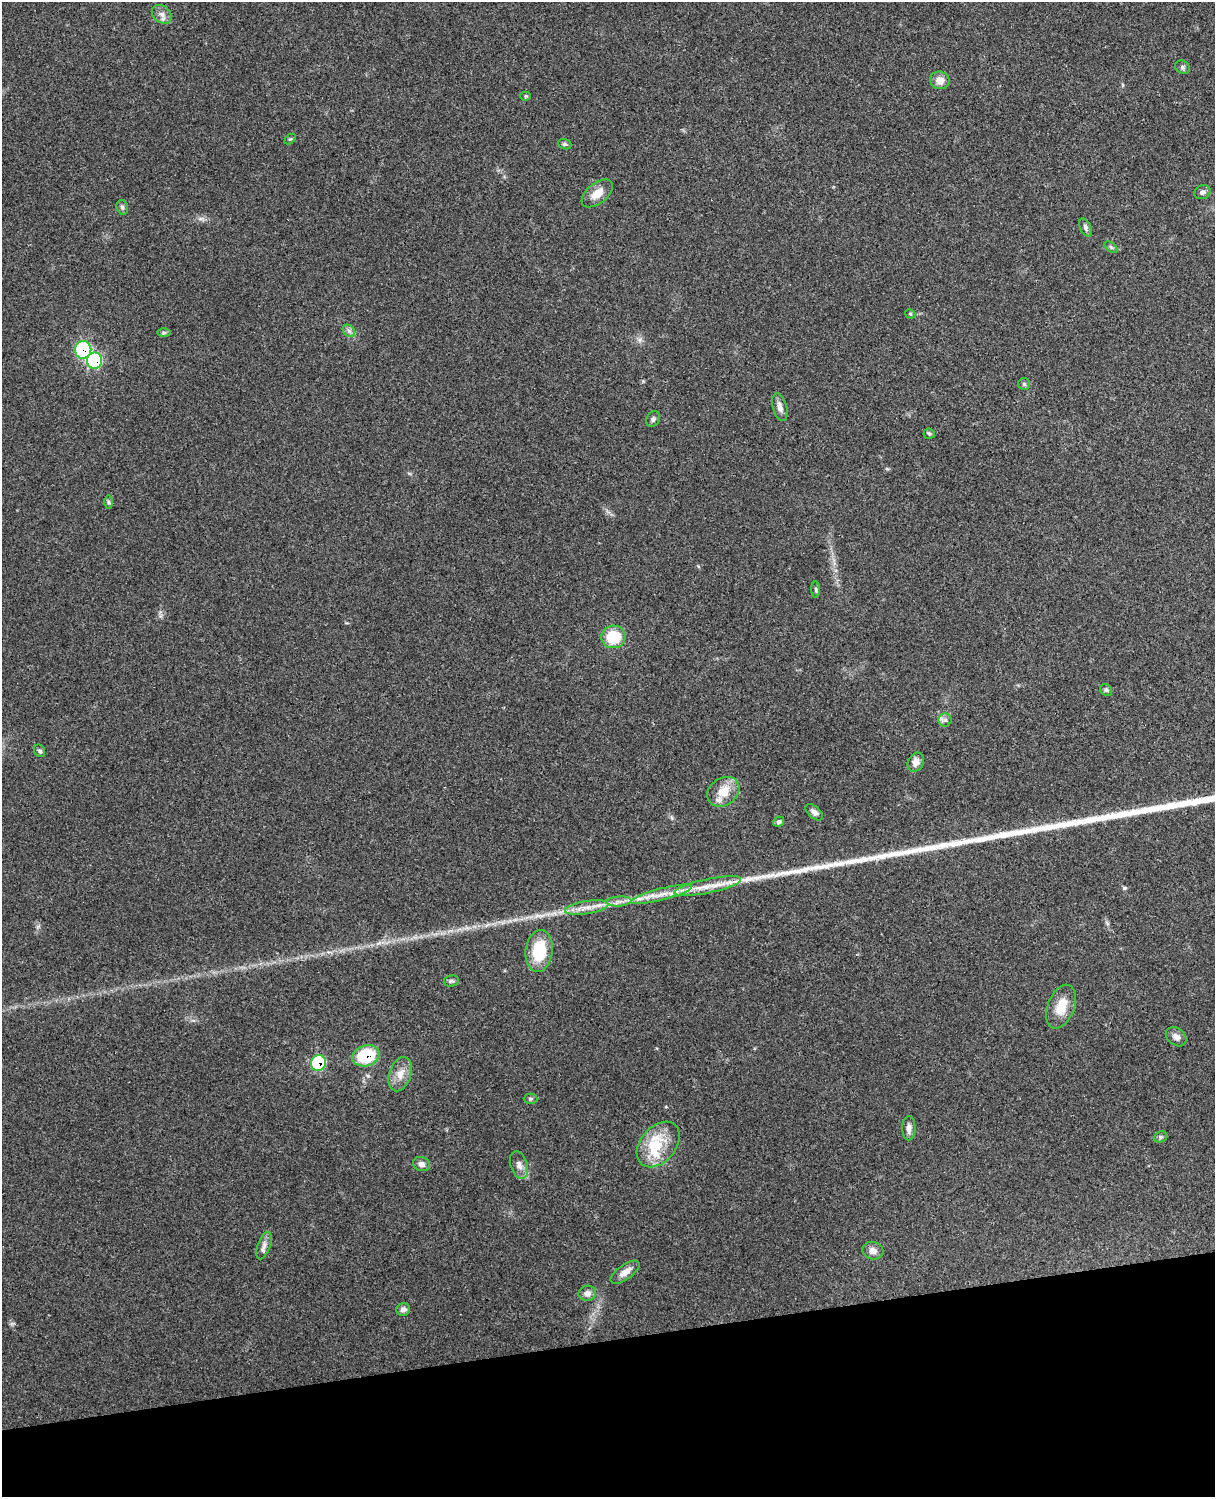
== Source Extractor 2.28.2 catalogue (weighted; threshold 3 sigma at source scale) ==
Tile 10 of 4 x 3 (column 2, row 3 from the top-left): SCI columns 1330-2542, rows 164-1658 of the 5088 x 4927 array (HDU 1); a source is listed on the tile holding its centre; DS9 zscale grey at full resolution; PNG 1217 x 1499 px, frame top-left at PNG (2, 2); each listed source drawn as its Kron ellipse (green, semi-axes under 4 px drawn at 4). Shown black and unused: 10% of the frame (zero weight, under 3 of 4 exposures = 6% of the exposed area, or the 3 px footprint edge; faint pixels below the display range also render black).
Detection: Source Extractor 2.28.2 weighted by HDU 2 'WHT'; one run over the whole footprint, this tile lists its part. Background 0.109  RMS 0.0066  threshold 0.0297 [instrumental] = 3 sigma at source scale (4.5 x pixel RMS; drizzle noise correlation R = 1.50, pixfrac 1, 0.05/0.05 arcsec/px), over >= 5 px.
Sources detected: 56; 4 inside a brighter listed object's ellipse — not listed separately; the other 52 listed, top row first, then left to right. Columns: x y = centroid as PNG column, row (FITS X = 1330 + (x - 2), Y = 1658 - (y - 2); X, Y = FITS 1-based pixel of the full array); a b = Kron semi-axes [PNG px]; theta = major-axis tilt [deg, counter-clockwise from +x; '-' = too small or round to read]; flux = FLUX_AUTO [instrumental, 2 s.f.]
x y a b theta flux
162 14 11 8 -38 3.8
1182 67 8 6 -33 1.4
940 80 10 8 -11 5.4
526 96 5 4 - 0.89
290 139 6 4 43 0.84
565 144 7 5 -19 1
1202 192 8 7 - 2
597 193 18 10 38 7.8
122 207 7 5 -75 1.5
1085 228 10 5 -64 1.8
1111 247 7 4 -37 1.2
910 314 5 4 - 0.73
349 331 7 5 -45 1.8
164 332 6 4 1 0.95
83 350 9 8 - 58
94 361 8 7 - 58
1024 384 6 6 - 1.3
780 407 14 7 -74 3.7
653 419 8 6 56 1.7
929 434 5 5 - 1
108 502 7 4 -89 1.1
816 590 8 4 -89 0.96
613 637 12 11 - 21
1106 690 6 5 - 1.2
945 720 6 6 - 1.8
40 751 6 5 - 1.3
916 762 10 7 61 4.2
723 792 17 13 35 13
814 812 10 6 -42 2.4
779 822 5 4 - 1.5
708 886 34 7 12 12
661 894 31 6 14 9.6
619 901 12 5 5 3.3
587 908 22 6 9 6.9
539 951 21 13 83 26
451 981 7 5 11 1.4
1061 1007 23 13 68 14
1176 1037 11 8 -39 3.2
366 1056 14 10 20 31
318 1063 8 7 - 40
400 1074 18 11 71 7.5
531 1099 7 5 0 1
909 1128 12 6 88 3.4
1161 1137 7 5 21 1.2
658 1144 26 17 49 19
421 1164 8 7 - 2.8
519 1165 14 8 -71 4
264 1245 14 6 70 3.2
873 1251 10 9 - 3.7
625 1272 17 7 35 5.7
587 1293 9 7 10 3.2
403 1309 7 6 - 2.9
Overlapping masked pixels (flux is a lower limit): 4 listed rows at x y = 83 350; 94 361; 366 1056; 318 1063
Unlisted compact peaks at least as high as the median listed source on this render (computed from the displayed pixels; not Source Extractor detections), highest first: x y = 1124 888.